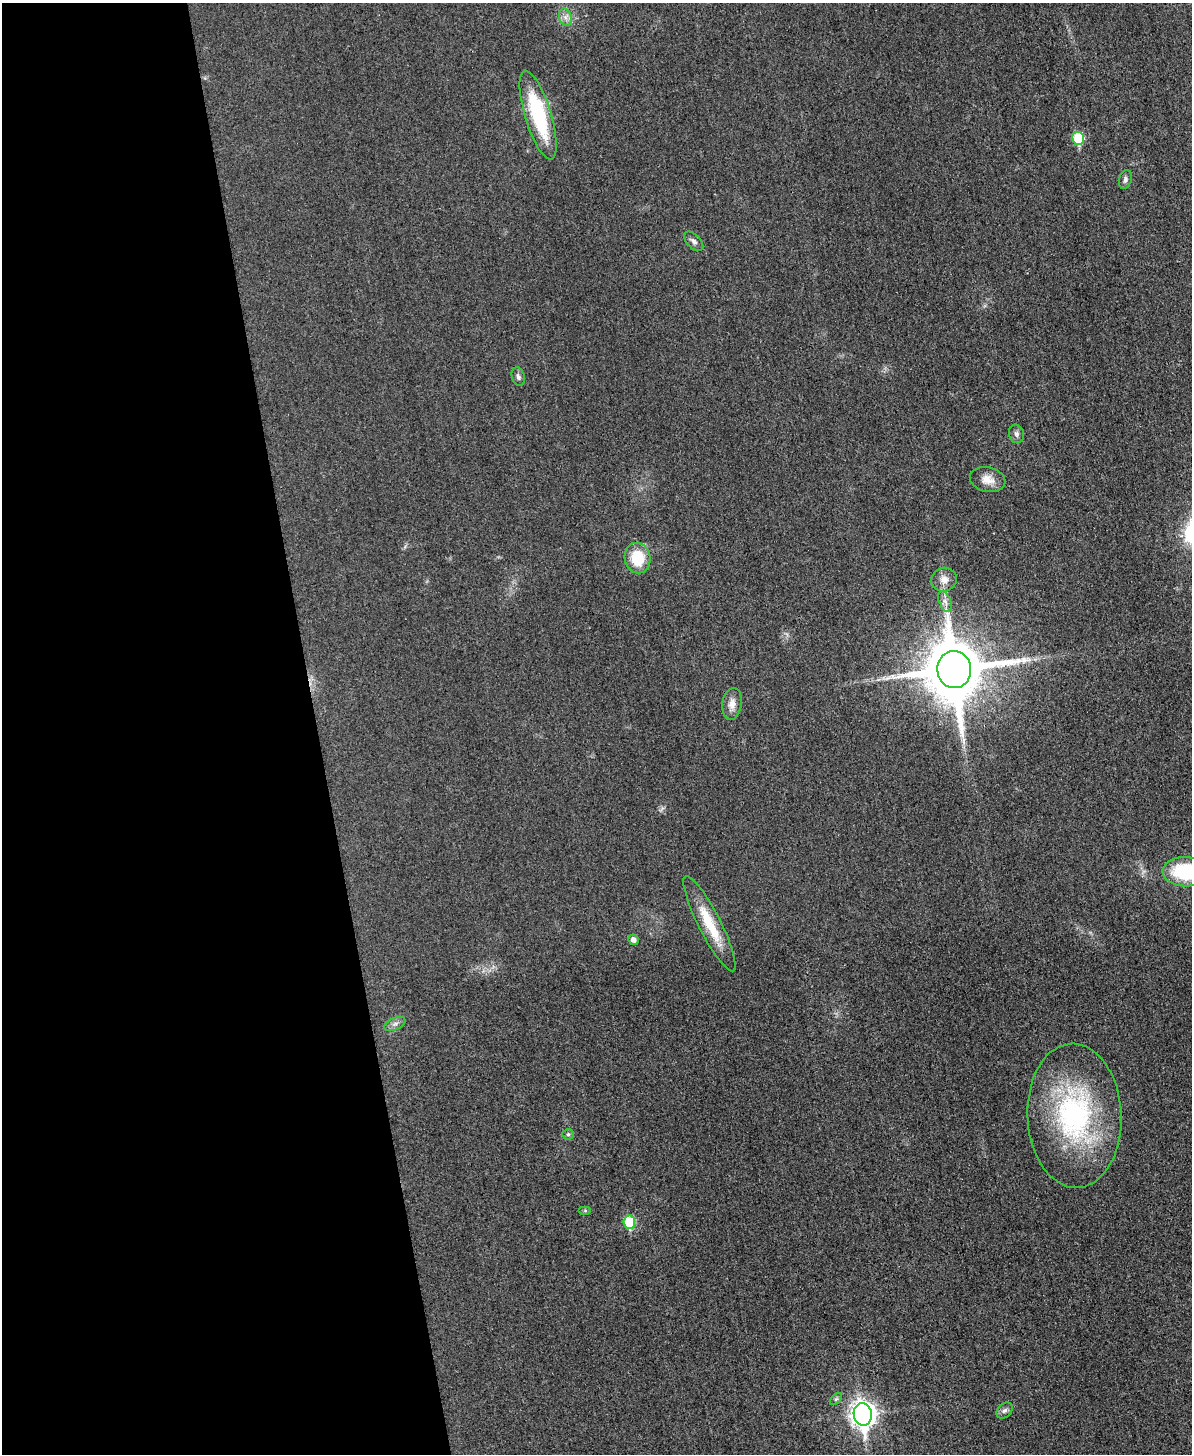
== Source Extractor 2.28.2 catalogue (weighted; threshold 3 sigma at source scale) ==
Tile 5 of 4 x 3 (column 1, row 2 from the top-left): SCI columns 15-1204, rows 1705-3156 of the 4773 x 4748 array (HDU 1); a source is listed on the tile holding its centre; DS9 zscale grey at full resolution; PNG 1194 x 1456 px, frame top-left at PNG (2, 3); each listed source drawn as its Kron ellipse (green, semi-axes under 4 px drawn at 4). Shown black and unused: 27% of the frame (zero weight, under 3 of 4 exposures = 1% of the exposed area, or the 3 px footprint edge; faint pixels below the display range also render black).
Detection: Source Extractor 2.28.2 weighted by HDU 2 'WHT'; one run over the whole footprint, this tile lists its part. Background 0.0307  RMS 0.0059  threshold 0.0266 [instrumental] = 3 sigma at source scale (4.5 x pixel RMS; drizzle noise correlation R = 1.50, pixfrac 1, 0.05/0.05 arcsec/px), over >= 5 px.
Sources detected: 24; all 24 listed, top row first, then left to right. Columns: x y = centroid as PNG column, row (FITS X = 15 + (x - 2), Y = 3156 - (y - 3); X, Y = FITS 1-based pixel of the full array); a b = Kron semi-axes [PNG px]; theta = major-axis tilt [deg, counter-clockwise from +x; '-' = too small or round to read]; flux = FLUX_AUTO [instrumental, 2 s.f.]
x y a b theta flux
565 17 9 6 -72 2.7
538 115 46 13 -73 49
1078 138 6 6 - 28
1125 179 10 6 74 1.8
694 241 12 6 -46 2.1
518 377 9 6 -74 1.9
1016 434 9 7 -77 2
988 480 18 12 -13 6.5
638 558 15 13 -79 20
944 580 13 12 - 4.9
945 602 11 5 -65 2.7
954 669 18 17 - 4500
732 704 16 9 81 5.1
1185 872 22 14 -3 39
709 924 53 11 -63 20
633 940 5 5 - 2.8
395 1024 11 5 24 2.2
1074 1116 72 47 -87 110
568 1134 5 5 - 0.98
585 1210 6 4 0 0.8
629 1222 6 6 - 35
836 1399 7 4 45 1
1004 1411 9 7 43 2
863 1414 11 9 -82 450
Overlapping masked pixels (flux is a lower limit): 1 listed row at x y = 954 669
Isophote crosses this tile's border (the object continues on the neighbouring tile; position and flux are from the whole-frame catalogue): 1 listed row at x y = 1185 872